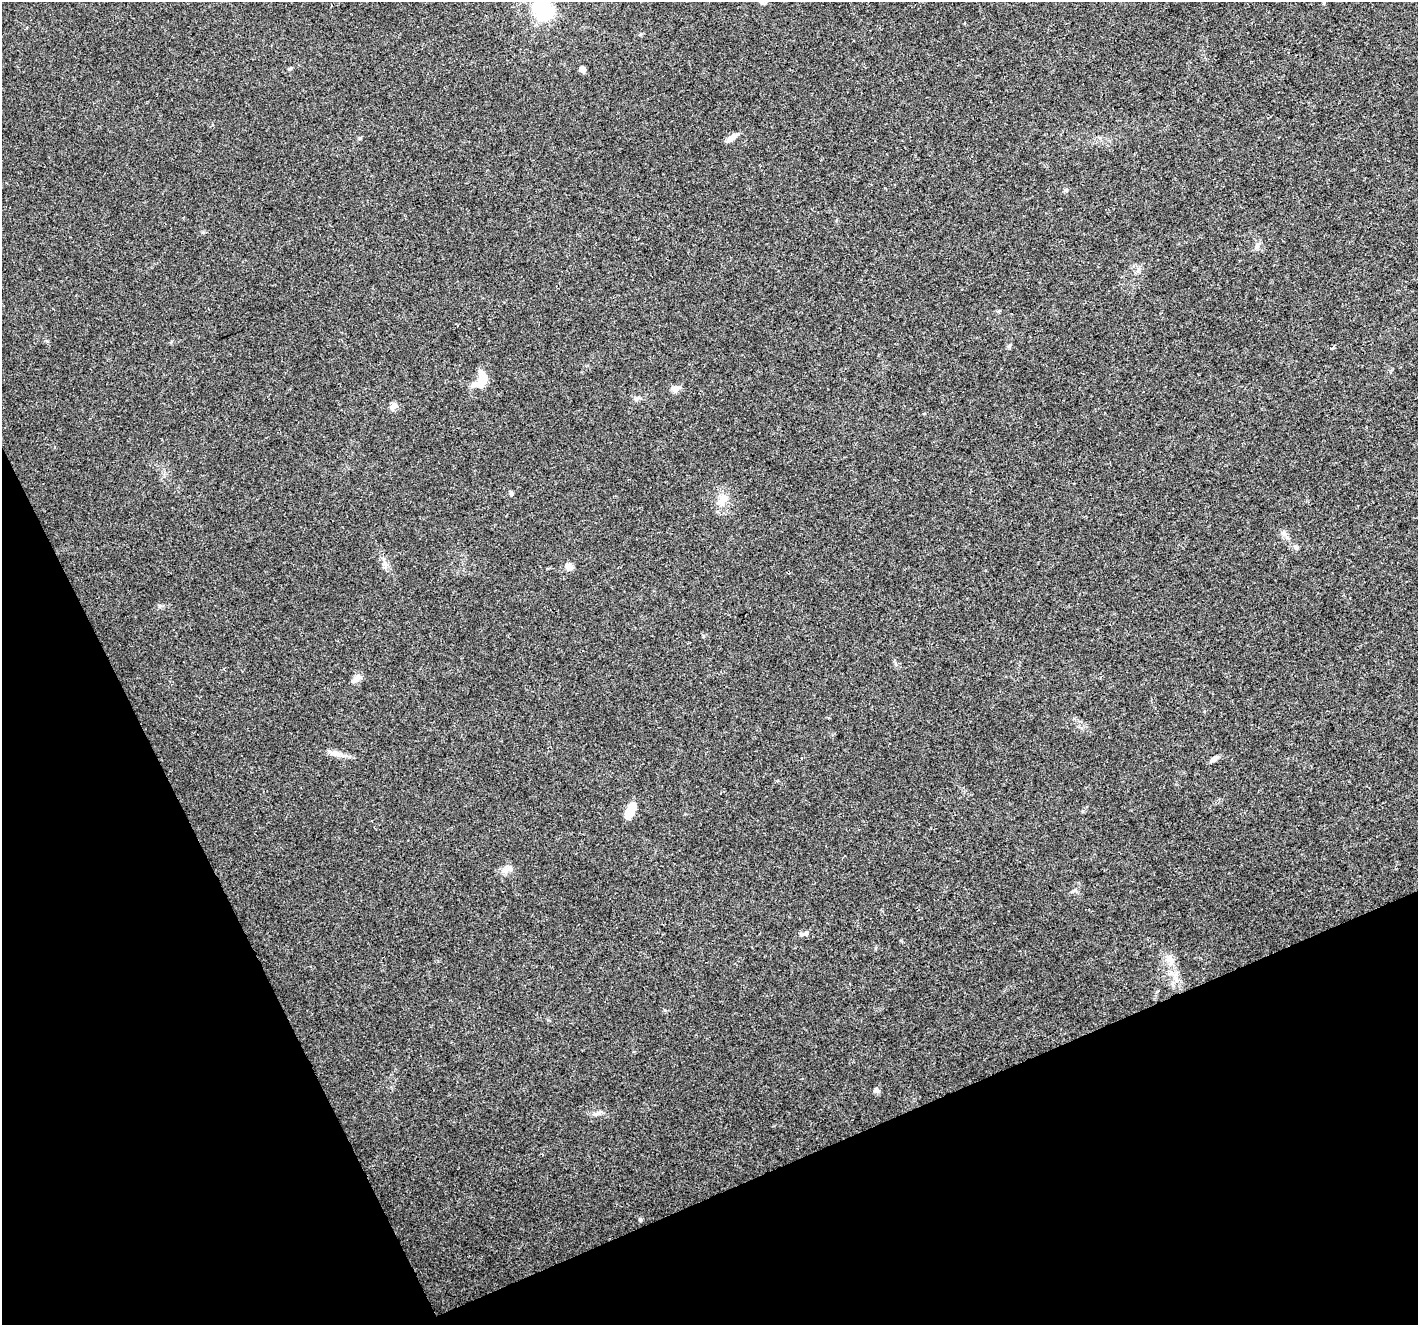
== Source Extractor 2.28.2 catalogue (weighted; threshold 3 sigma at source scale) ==
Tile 14 of 4 x 4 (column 2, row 4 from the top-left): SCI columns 1417-2832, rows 91-1413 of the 5668 x 5532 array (HDU 1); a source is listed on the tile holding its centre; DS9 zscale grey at full resolution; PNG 1420 x 1327 px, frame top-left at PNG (2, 2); no overlay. Shown black and unused: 22% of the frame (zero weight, under 3 of 4 exposures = <1% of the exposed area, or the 3 px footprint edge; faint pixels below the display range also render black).
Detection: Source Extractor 2.28.2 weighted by HDU 2 'WHT'; one run over the whole footprint, this tile lists its part. Background 0.0175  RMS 0.003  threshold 0.0133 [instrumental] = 3 sigma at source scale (4.5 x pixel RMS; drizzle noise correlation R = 1.50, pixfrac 1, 0.0396/0.0396 arcsec/px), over >= 5 px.
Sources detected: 26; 1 inside a brighter listed object's ellipse — not listed separately; the other 25 listed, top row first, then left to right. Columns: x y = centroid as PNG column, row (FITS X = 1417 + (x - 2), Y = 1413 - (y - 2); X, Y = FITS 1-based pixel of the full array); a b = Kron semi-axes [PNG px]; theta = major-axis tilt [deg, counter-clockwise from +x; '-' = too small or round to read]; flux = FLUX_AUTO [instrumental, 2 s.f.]
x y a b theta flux
543 9 7 7 - 140
582 69 6 5 - 1.6
731 138 17 6 32 1.8
1257 245 9 5 64 0.89
1009 346 6 4 44 0.45
1332 348 5 3 - 0.29
482 380 16 9 81 5.7
676 388 12 7 19 1.5
636 399 8 6 49 0.77
394 406 12 7 31 1.1
511 493 6 4 -90 0.5
723 499 17 11 58 3.5
1284 533 8 6 0 0.97
1296 547 7 4 18 0.52
569 567 10 8 -50 1.6
357 678 15 7 35 1.5
336 753 21 7 -9 2.2
1214 759 12 6 38 1.1
630 811 16 8 63 4.9
510 869 10 8 -29 1.4
806 933 8 7 - 0.96
1170 960 17 9 -57 3
1176 979 7 4 -71 0.85
876 1090 7 6 - 0.86
640 1219 5 5 - 0.38
Isophote crosses this tile's border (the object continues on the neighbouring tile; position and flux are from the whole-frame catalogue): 1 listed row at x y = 543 9
Unlisted compact peaks at least as high as the median listed source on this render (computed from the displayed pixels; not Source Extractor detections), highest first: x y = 159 606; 385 563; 289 69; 360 138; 47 341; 1066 190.